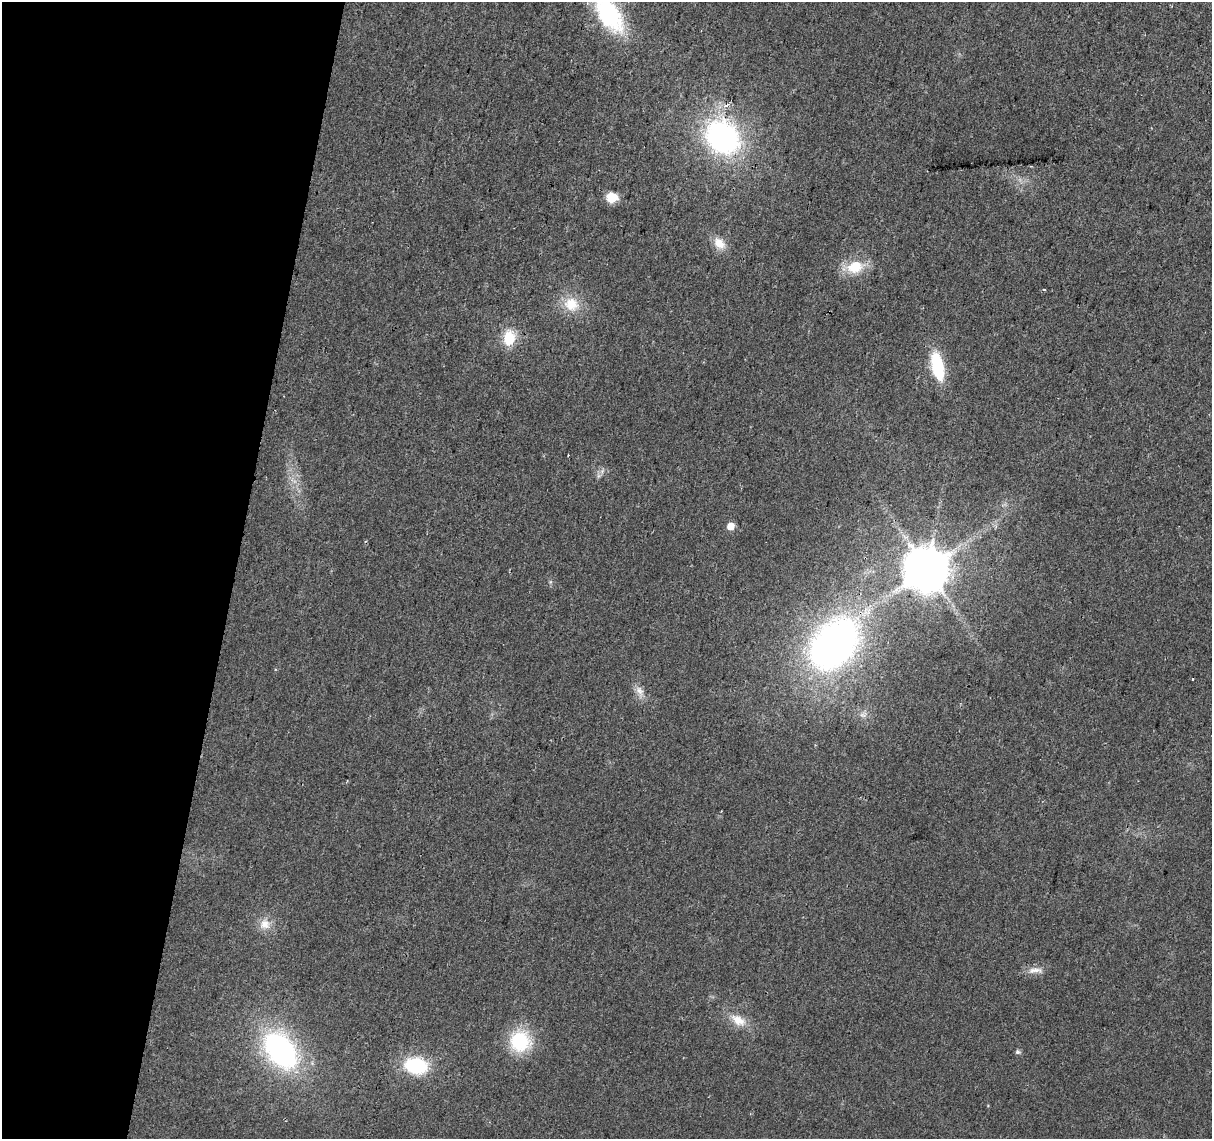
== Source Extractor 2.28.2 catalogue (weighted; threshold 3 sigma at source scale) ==
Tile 9 of 4 x 4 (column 1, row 3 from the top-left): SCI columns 1-1210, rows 1363-2499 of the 4847 x 5057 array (HDU 1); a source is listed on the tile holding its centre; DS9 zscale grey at full resolution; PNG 1214 x 1141 px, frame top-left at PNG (2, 2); no overlay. Shown black and unused: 19% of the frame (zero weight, under 2 of 3 exposures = <1% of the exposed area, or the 3 px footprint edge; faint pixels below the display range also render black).
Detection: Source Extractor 2.28.2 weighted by HDU 2 'WHT'; one run over the whole footprint, this tile lists its part. Background 0.0273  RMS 0.0063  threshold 0.0285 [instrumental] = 3 sigma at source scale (4.5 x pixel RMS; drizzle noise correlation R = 1.50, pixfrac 1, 0.0396/0.0396 arcsec/px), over >= 5 px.
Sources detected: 25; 1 cosmic-ray / hot-pixel residue — not listed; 1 inside a brighter listed object's ellipse — not listed separately; the other 23 listed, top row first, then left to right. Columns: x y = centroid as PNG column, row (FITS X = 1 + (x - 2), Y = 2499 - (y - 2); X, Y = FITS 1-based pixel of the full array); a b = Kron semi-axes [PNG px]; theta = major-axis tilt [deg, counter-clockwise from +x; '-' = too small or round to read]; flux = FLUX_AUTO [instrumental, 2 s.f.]
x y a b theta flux
608 14 32 17 -56 91
722 137 38 31 -48 130
612 197 11 9 -3 11
719 243 18 11 -42 8.3
855 267 24 16 14 18
1044 289 4 3 - 2.4
571 304 21 19 -10 16
509 338 18 13 82 17
937 366 28 12 -78 35
568 455 2 2 - 0.52
598 476 7 4 71 1.5
730 526 6 5 - 8.1
927 569 13 12 - 3100
834 644 50 34 49 310
1192 679 3 3 - 2.2
640 691 18 9 -74 5.3
265 924 14 13 - 7.7
1035 970 23 8 3 5.4
738 1020 24 13 -32 11
520 1041 21 21 - 39
281 1050 35 23 -52 150
1017 1052 6 6 - 1.5
416 1066 21 15 -10 44
Overlapping masked pixels (flux is a lower limit): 1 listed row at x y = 834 644
Isophote crosses this tile's border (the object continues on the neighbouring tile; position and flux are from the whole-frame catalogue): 1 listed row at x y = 608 14